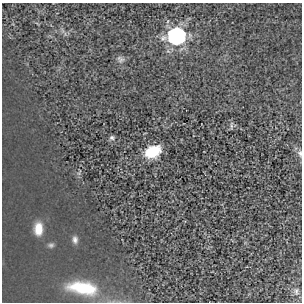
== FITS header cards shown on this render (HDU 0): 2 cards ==
NAXIS1  =                  300
NAXIS2  =                  300

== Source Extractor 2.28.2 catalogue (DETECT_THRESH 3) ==
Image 300 x 300 px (HDU 0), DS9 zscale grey, 1 PNG px = 1 image px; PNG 304 x 304 px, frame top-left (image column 1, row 300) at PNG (2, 3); no overlay
Background 7.61e-06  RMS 2.4e-04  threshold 7.32e-04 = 3 sigma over >= 5 px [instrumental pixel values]
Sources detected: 10; all 10 listed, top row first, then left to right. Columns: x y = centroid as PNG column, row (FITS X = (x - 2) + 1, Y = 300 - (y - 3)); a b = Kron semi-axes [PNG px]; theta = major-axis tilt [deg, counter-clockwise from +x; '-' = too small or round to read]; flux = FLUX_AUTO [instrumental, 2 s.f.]
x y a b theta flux
176 36 10 9 - 3.4
120 59 11 7 -34 0.052
231 126 8 3 -85 0.028
112 138 7 6 - 0.035
153 152 14 9 24 0.47
300 153 9 6 -72 0.05
38 229 15 9 89 0.2
75 240 10 6 -83 0.052
82 288 37 14 -9 0.63
296 291 9 6 89 0.051
At the frame edge (FLAGS 8, measured only in part): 1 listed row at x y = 300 153